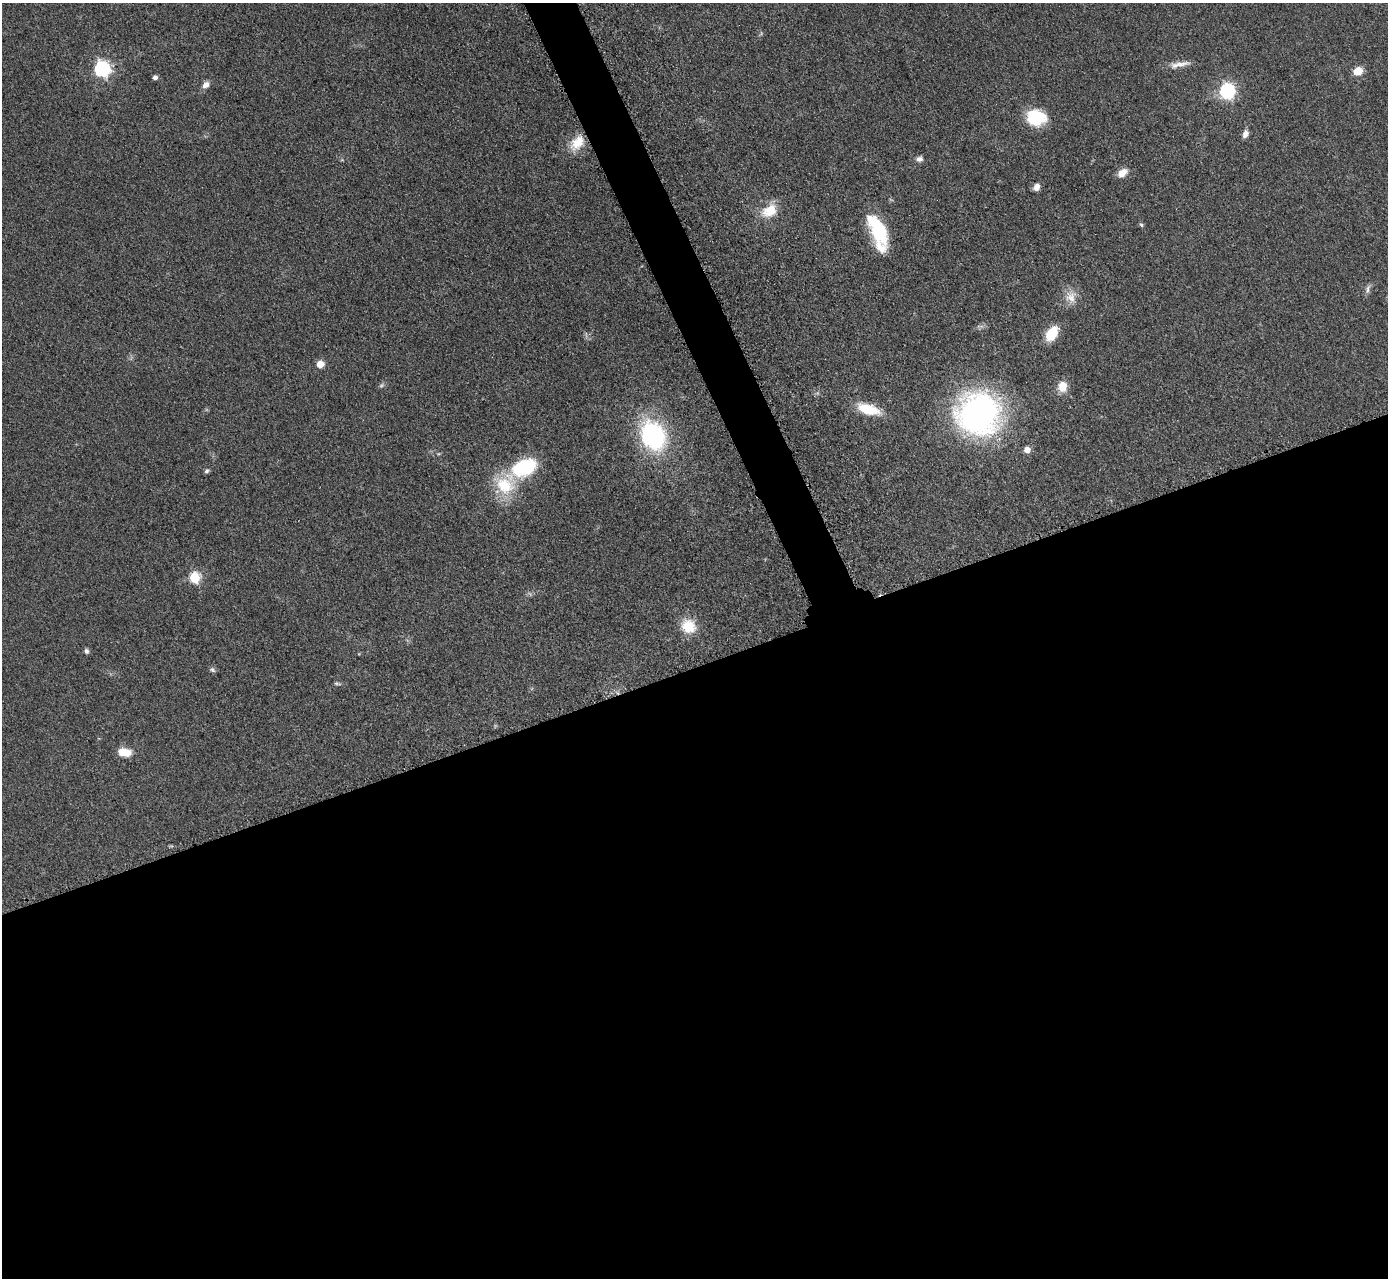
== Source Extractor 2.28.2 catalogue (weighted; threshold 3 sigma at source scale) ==
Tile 15 of 4 x 4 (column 3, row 4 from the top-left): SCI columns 2789-4174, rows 295-1570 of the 5624 x 5584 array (HDU 1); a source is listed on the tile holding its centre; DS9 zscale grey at full resolution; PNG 1390 x 1280 px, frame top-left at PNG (2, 3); no overlay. Shown black and unused: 50% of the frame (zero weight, under 3 of 5 exposures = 4% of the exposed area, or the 3 px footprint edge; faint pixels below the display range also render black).
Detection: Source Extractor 2.28.2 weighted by HDU 2 'WHT'; one run over the whole footprint, this tile lists its part. Background 0.0524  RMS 0.0056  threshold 0.0251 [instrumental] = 3 sigma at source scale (4.5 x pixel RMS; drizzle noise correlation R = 1.50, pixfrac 1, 0.05/0.05 arcsec/px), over >= 5 px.
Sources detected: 35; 1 too faint to see at this stretch — not listed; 2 inside a brighter listed object's ellipse — not listed separately; the other 32 listed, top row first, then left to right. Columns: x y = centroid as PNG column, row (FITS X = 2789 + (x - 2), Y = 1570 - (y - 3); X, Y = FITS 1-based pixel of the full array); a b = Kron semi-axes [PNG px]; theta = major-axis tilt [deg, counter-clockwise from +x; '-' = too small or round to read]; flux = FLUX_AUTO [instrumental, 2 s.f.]
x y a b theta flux
1179 64 30 7 11 5.4
102 69 7 7 - 120
1358 71 9 7 25 9
155 77 5 5 - 1.6
206 85 9 7 37 3.4
1227 91 8 7 - 88
1036 118 21 16 -11 24
1245 134 9 6 69 3.1
577 143 23 14 53 12
919 159 8 6 0 2.4
1122 173 12 8 40 5.5
1037 187 9 7 68 3.2
769 211 22 16 35 13
1141 225 6 5 - 0.94
878 230 33 14 -62 34
1368 289 14 4 78 1.9
1071 297 17 14 -82 7.3
1052 334 16 10 57 16
320 364 6 6 - 7.6
1063 387 10 9 - 9.1
868 409 27 11 -17 17
979 413 41 39 8 170
653 435 29 21 -62 80
1027 450 7 6 - 4
524 467 32 19 24 37
207 471 7 6 - 1.2
195 577 7 7 - 27
688 626 17 14 -36 15
86 651 7 5 -75 1.5
212 670 8 6 -50 1.3
337 683 10 4 -7 1
124 752 13 8 -8 10